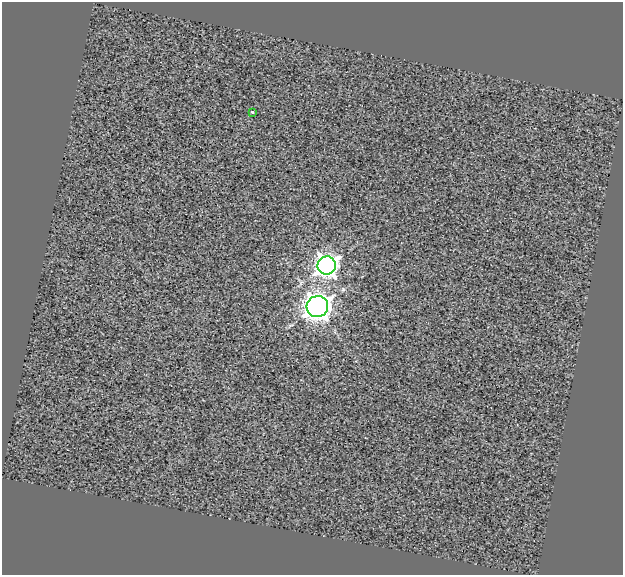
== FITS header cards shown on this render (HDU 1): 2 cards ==
NAXIS1  =                  621
NAXIS2  =                  573

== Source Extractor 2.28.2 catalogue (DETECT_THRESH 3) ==
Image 621 x 573 px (HDU 1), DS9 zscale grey, 1 PNG px = 1 image px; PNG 625 x 577 px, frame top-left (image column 1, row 573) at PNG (2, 2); each listed source drawn as its Kron ellipse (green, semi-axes under 4 px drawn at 4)
Background 0.182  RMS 7.6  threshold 22.7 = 3 sigma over >= 5 px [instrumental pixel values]
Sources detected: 3; all 3 listed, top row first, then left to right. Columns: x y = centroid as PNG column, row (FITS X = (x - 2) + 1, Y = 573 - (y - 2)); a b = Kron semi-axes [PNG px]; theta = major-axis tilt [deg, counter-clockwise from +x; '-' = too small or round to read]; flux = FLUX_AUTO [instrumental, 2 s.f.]
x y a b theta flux
252 112 3 3 - 1500
327 265 9 9 - 310000
317 306 11 10 - 460000